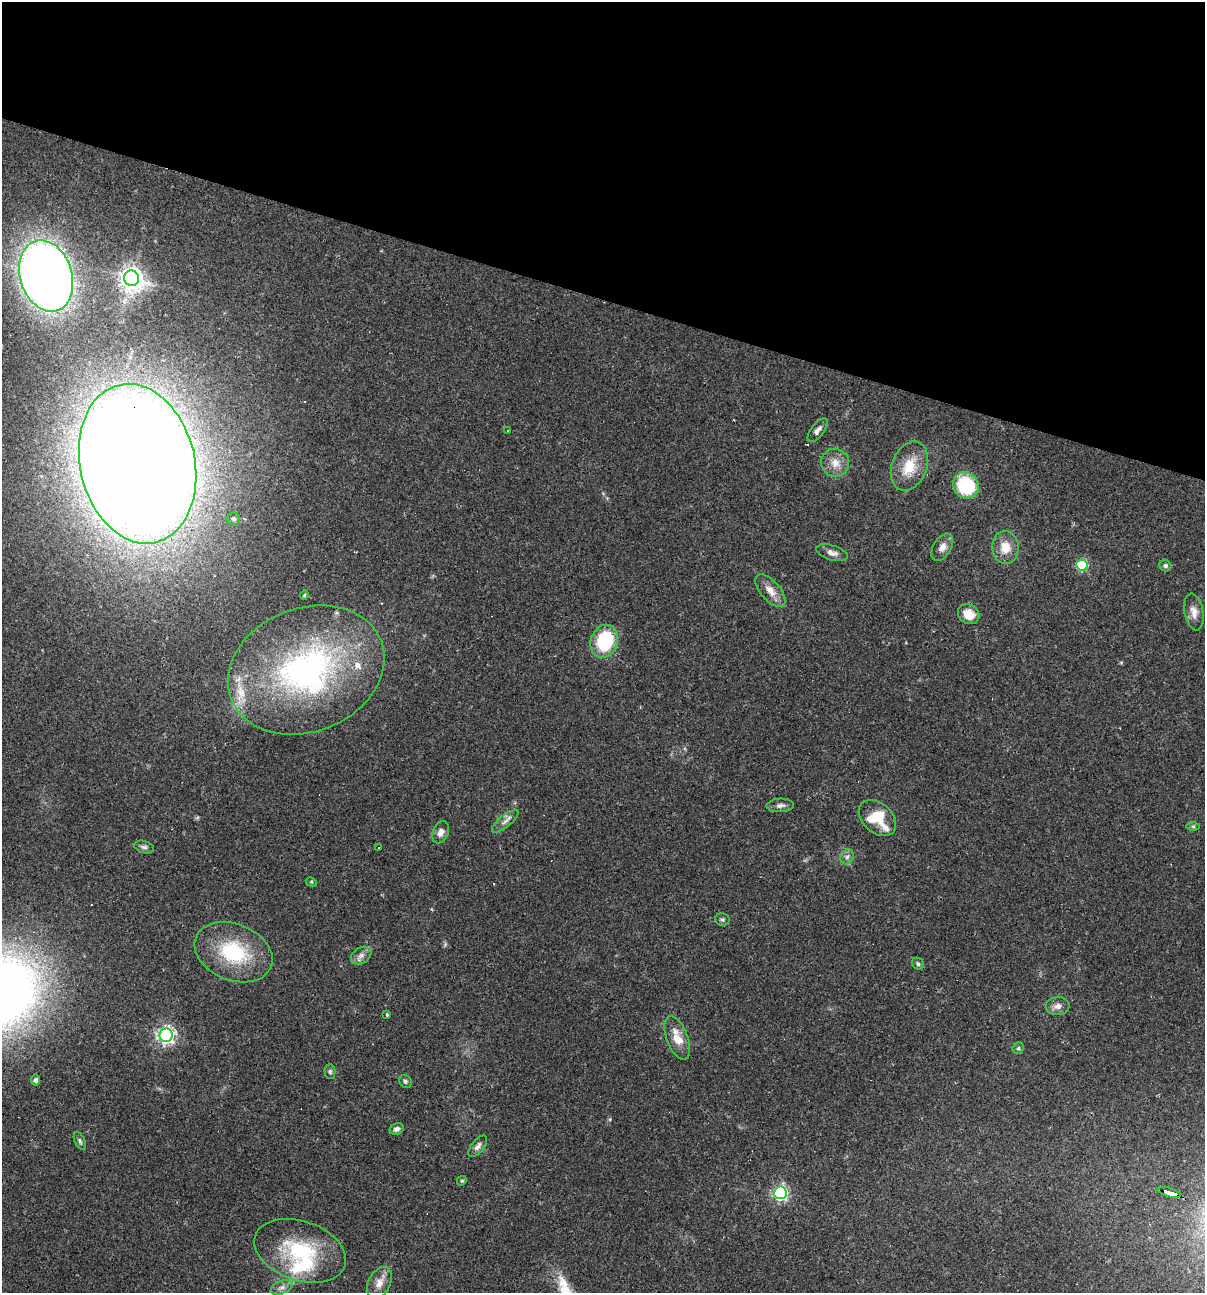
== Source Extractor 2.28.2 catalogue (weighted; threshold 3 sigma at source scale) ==
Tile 2 of 4 x 4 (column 2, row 1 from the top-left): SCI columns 1452-2654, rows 3875-5165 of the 5184 x 5165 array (HDU 1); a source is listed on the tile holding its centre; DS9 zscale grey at full resolution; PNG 1207 x 1295 px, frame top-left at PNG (2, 2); each listed source drawn as its Kron ellipse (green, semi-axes under 4 px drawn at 4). Shown black and unused: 23% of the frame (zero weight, under 2 of 3 exposures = <1% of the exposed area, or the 3 px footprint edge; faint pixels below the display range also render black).
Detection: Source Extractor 2.28.2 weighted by HDU 2 'WHT'; one run over the whole footprint, this tile lists its part. Background 0.0493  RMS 0.005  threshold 0.0227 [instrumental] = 3 sigma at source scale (4.5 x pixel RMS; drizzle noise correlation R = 1.50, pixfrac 1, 0.05/0.05 arcsec/px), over >= 5 px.
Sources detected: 55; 2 cosmic-ray / hot-pixel residue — neither listed nor drawn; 3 inside a brighter listed object's ellipse — not listed separately; the other 50 listed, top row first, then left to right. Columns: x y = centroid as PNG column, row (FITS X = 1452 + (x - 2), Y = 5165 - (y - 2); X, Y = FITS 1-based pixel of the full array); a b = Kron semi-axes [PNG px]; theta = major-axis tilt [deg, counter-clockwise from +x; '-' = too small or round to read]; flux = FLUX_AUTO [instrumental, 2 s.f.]
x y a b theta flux
46 276 36 26 -73 620
131 278 8 7 - 400
507 430 3 2 - 0.5
818 430 14 6 52 2.3
835 463 14 14 - 5.8
138 464 81 57 -77 2200
909 466 25 17 69 14
966 485 13 12 - 31
233 519 6 6 - 1.2
942 547 15 9 58 3.9
1005 547 16 13 -87 8.2
832 553 16 7 -17 3
1082 565 5 5 - 41
1165 566 6 5 - 1.1
770 591 20 9 -49 5.4
304 595 4 4 - 0.51
1194 612 18 9 -80 4.5
969 614 11 9 -35 8.5
604 641 17 13 69 33
306 670 80 62 21 150
780 805 13 6 3 2.2
877 818 21 15 -42 17
505 821 16 5 39 2.6
1193 826 6 4 -1 0.86
441 832 11 8 67 3.2
144 847 10 6 -16 1.6
379 848 3 2 - 0.49
847 857 8 6 61 1.7
311 882 6 4 -28 0.6
722 919 7 6 - 1.1
234 952 40 28 -22 37
361 956 11 8 32 2.6
918 964 6 5 - 1
1058 1006 12 9 5 3
387 1015 3 3 - 0.75
166 1035 6 6 - 190
677 1038 23 10 -69 8.4
1018 1048 6 5 - 0.88
330 1071 7 5 -88 1
36 1080 5 4 - 1.3
405 1081 7 6 - 0.97
397 1129 7 5 23 1.8
80 1141 9 5 -65 1.2
478 1146 13 6 52 2.5
462 1181 5 4 - 0.69
1169 1192 12 3 -17 78
780 1193 6 6 - 120
300 1251 47 29 -19 42
379 1283 17 11 63 5.2
282 1287 12 6 23 2.4
Overlapping masked pixels (flux is a lower limit): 2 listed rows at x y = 138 464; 1169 1192